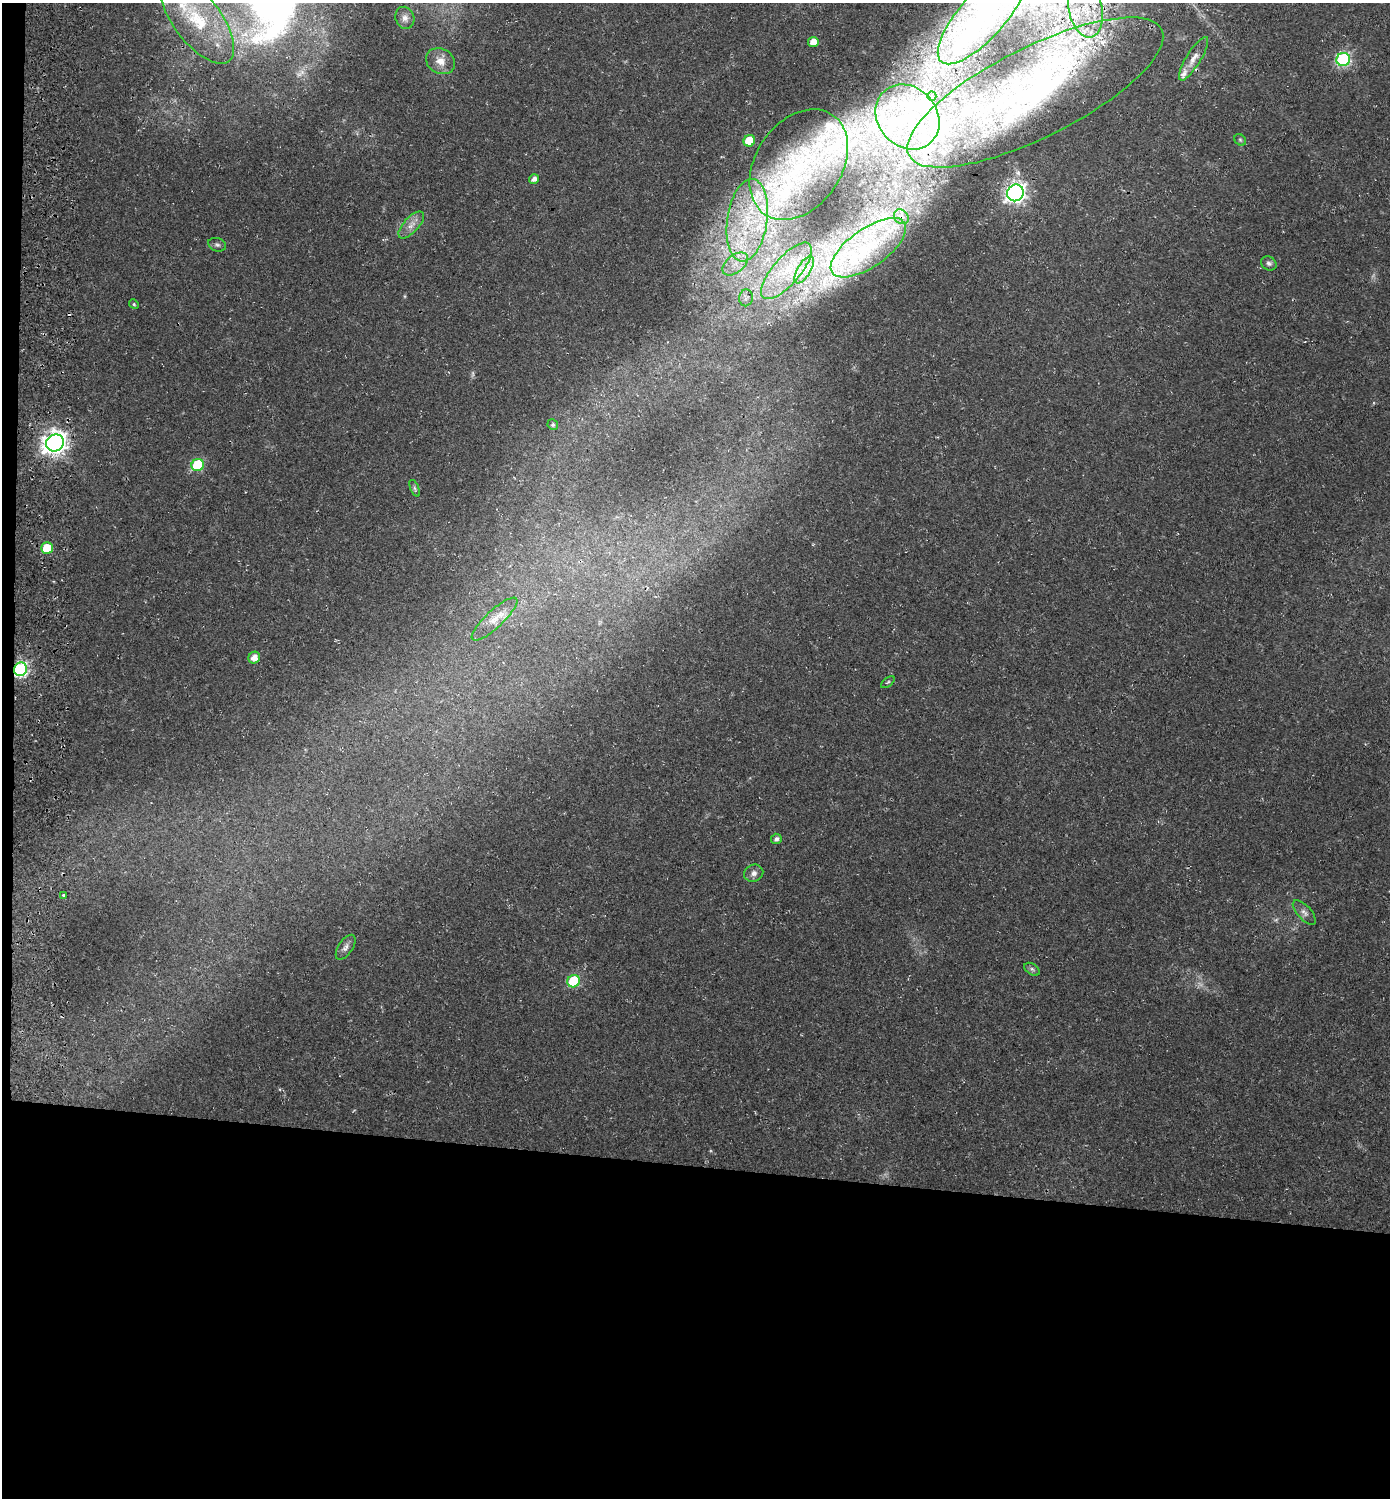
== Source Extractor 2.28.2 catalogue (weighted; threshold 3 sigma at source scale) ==
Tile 7 of 3 x 3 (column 1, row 3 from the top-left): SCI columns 342-1729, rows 7-1502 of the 4851 x 4504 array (HDU 1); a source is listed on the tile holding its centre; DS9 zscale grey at full resolution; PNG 1392 x 1500 px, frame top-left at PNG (2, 3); each listed source drawn as its Kron ellipse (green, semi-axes under 4 px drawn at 4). Shown black and unused: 23% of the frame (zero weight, under 3 of 4 exposures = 5% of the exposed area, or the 3 px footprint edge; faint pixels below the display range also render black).
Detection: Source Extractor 2.28.2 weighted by HDU 2 'WHT'; one run over the whole footprint, this tile lists its part. Background 0.0178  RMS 0.0032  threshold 0.0146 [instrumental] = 3 sigma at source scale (4.5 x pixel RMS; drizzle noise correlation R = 1.50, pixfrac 1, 0.0396/0.0396 arcsec/px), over >= 5 px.
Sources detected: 66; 2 too faint to see at this stretch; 1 inside a brighter object's white glare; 2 cosmic-ray / hot-pixel residue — neither listed nor drawn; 18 inside a brighter listed object's ellipse — not listed separately; the other 43 listed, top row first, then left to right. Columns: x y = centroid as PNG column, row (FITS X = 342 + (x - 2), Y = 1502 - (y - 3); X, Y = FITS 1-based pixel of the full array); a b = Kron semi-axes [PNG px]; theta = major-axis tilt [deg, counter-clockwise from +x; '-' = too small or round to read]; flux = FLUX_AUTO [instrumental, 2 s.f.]
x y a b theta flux
1086 9 29 16 -79 16
983 16 62 22 48 39
405 18 11 9 -71 2
197 19 53 23 -53 26
813 42 5 5 - 3.4
1193 59 25 7 58 3.3
1343 59 7 6 - 58
440 61 15 12 -29 3.6
1035 92 141 45 27 88
932 96 4 4 - 0.76
907 117 35 29 -48 29
1240 140 6 5 - 0.54
749 141 6 5 - 11
799 165 60 43 56 42
534 179 5 5 - 1.6
1015 193 9 8 - 160
901 217 8 6 -45 1.2
747 220 41 20 82 28
411 225 17 7 47 2.7
217 245 9 6 -18 0.84
868 248 44 19 35 19
1269 263 8 6 -30 1
735 264 15 9 39 4
804 270 15 6 60 3.1
786 271 35 13 49 12
746 298 8 7 - 1.3
134 304 5 4 - 0.4
553 425 5 5 - 0.56
55 443 9 8 - 240
198 465 6 6 - 21
415 488 9 3 -69 0.56
47 548 6 5 - 8.6
494 619 30 8 43 4.6
254 658 6 5 - 2.6
21 669 7 6 - 66
888 682 8 4 36 0.48
776 839 5 5 - 0.99
754 873 10 8 24 1.5
63 895 3 2 - 0.59
1304 912 15 7 -47 1.5
346 947 14 7 57 1.6
1032 969 8 5 -32 0.77
574 981 6 6 - 23
Overlapping masked pixels (flux is a lower limit): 5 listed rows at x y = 1086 9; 1035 92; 901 217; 747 220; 21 669
Isophote crosses this tile's border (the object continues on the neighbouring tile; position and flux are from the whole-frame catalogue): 4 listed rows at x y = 1086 9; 983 16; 197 19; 1035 92